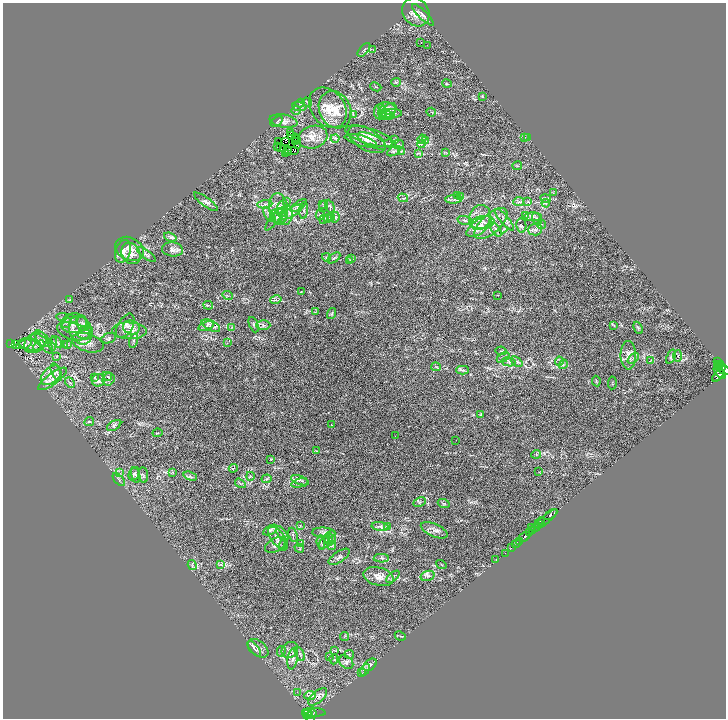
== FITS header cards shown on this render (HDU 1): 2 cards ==
NAXIS1  =                 1447
NAXIS2  =                 1432

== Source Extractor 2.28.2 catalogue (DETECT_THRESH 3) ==
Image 1447 x 1432 px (HDU 1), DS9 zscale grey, zoomed out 1/2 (1 PNG px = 2 x 2 image px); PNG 728 x 720 px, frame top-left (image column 2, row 1431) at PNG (3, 3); each listed source drawn as its Kron ellipse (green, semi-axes under 4 px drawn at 4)
Background 0.476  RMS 0.032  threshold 0.0952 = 3 sigma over >= 5 px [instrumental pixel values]
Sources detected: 317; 42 cannot appear on this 1/2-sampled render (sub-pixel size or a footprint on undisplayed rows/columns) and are neither listed nor drawn; the other 275 listed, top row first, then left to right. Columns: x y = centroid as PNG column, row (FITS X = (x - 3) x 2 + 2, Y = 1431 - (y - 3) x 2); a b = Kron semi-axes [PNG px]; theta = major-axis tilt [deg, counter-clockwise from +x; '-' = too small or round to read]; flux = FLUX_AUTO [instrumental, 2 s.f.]
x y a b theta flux
416 12 15 12 -53 46
423 15 14 4 -44 23
421 42 2 1 - 34
427 45 2 1 - 1.2
364 50 8 4 49 9.1
373 50 4 2 - 4.5
396 82 5 4 - 7.4
447 84 5 2 - 4.7
376 87 6 2 -23 4.9
482 96 4 2 - 3.6
307 102 5 2 - 4.2
300 103 4 4 - 7.6
299 107 7 3 -8 10
328 108 22 16 -52 120
387 108 9 6 -15 26
296 110 5 3 - 7
335 110 19 15 -65 120
389 110 8 6 45 27
380 111 8 6 87 22
431 112 5 2 - 4.3
383 113 6 3 88 11
391 113 11 4 1 26
353 115 3 2 - 4.8
386 115 8 3 -11 14
283 121 14 6 -9 36
277 122 7 2 35 7.8
290 133 2 1 - 20
292 136 2 1 - 4.5
369 136 25 8 -17 63
313 137 14 11 16 66
524 137 3 2 - 3.8
527 137 3 2 - 2.9
295 138 3 2 - 3.1
335 138 4 3 - 8.5
367 139 20 10 -30 81
422 139 5 2 - 6.1
296 140 2 1 - 1.5
394 140 4 2 - 4.6
278 141 2 1 - 3.2
361 141 16 5 -15 32
372 141 15 6 -25 50
425 141 3 3 - 7.4
286 142 2 1 - 2.7
295 142 3 1 - 0.026
390 143 6 4 -13 9.7
398 144 6 2 17 5.1
421 144 4 3 - 7.2
297 145 3 1 - 0.87
278 147 2 1 - 5.3
280 147 2 1 - 0.51
284 148 2 1 - 2.1
288 149 2 1 - 2.3
287 151 2 1 - 3.6
294 151 2 1 - 1.8
394 151 7 3 31 12
401 151 4 2 - 4.5
446 152 4 2 - 4.7
419 153 4 3 - 6.7
286 154 2 1 - 4.6
517 166 5 2 - 4.7
553 193 3 2 - 4.3
457 196 3 2 - 2.1
461 197 3 2 - 3.8
403 198 5 2 - 5.6
454 199 8 3 4 12
546 199 5 3 - 9.1
286 201 3 2 - 2.8
206 202 14 4 -36 21
519 202 5 3 - 11
527 202 4 2 - 4.7
546 203 4 3 - 6.1
265 204 7 4 8 15
323 204 3 2 - 3.9
299 206 9 3 35 12
324 206 6 3 72 7.8
330 206 7 2 -64 7.2
279 208 15 9 -83 74
281 208 6 4 84 15
304 210 8 4 85 15
282 212 5 4 - 13
292 212 12 4 31 31
269 215 8 2 -53 11
286 215 10 6 79 33
320 215 5 3 - 6.2
526 215 3 2 - 4.6
279 216 8 7 - 38
335 217 5 4 - 11
480 217 13 10 68 77
533 217 9 2 0 12
328 218 4 3 - 7
331 218 4 3 - 7.1
274 219 14 3 52 19
324 219 5 3 - 8.3
537 219 6 3 -57 12
504 220 13 4 -49 26
465 221 7 3 -17 10
483 222 12 6 7 50
491 224 20 9 42 100
542 224 4 3 - 6.5
521 225 7 5 -81 14
479 227 15 7 36 64
503 229 4 3 - 8.7
496 230 8 3 -54 14
535 230 7 6 - 23
170 237 6 4 -19 12
130 249 15 11 -29 62
172 249 10 7 -5 30
123 251 11 7 73 47
131 253 11 9 -62 50
146 254 11 4 -36 15
326 257 4 4 - 7.3
334 258 7 3 35 9.3
352 259 3 3 - 5.5
350 260 3 2 - 4.8
301 292 3 2 - 2.3
227 295 5 2 - 6.5
498 295 3 2 - 2.4
70 300 4 3 - 4.8
276 300 5 3 - 12
208 305 5 2 - 6.2
316 312 3 2 - 3.5
332 314 6 3 72 6.9
67 318 10 2 -11 15
66 323 6 3 51 9.6
74 323 13 10 4 63
83 324 7 5 -62 25
254 325 8 3 -67 10
263 325 7 4 0 18
125 326 13 7 59 36
206 326 8 4 18 19
211 326 10 5 -26 25
614 326 4 3 - 4
131 327 8 7 - 38
232 327 4 3 - 5.5
638 328 6 2 -65 6.7
80 330 15 11 -67 89
74 331 17 8 -14 54
129 331 17 8 -2 64
85 332 8 6 27 27
108 338 8 5 19 11
40 340 10 4 -31 24
134 340 7 3 74 11
35 342 12 9 40 55
44 342 13 5 -57 25
57 342 7 3 -48 12
88 343 16 9 -17 52
227 343 2 2 - 2.7
10 344 4 1 - 43
24 344 8 4 17 16
30 344 12 6 -11 34
53 344 7 2 87 6.6
15 345 3 2 - 2.9
65 345 3 2 - 3
68 345 3 2 - 3.5
39 346 6 4 42 14
501 351 5 3 - 8.2
628 355 14 7 -89 43
57 356 3 3 - 2.7
678 356 6 2 89 6.8
671 357 7 2 67 8.7
503 358 7 3 32 12
633 358 6 3 44 11
559 361 4 3 - 6.8
650 361 3 2 - 3.9
718 361 2 1 - 28
509 362 7 4 -13 17
517 362 7 2 -41 8.9
563 364 5 2 - 6.1
720 364 3 2 - 110
718 365 2 2 - 120
436 367 5 3 - 6.7
722 367 3 2 - 300
462 370 6 3 -1 9.8
723 370 8 3 -25 1100
56 372 9 4 -65 22
720 372 8 3 -51 670
51 375 12 7 42 55
107 376 5 3 - 10
718 376 7 4 51 970
95 378 3 3 - 19
52 379 17 5 37 49
108 379 6 6 - 15
98 380 6 6 - 20
596 381 5 2 - 4.8
70 383 6 3 -46 9
612 383 6 1 85 2.7
481 414 4 3 - 4.9
89 421 5 2 - 6.5
114 425 8 4 31 13
331 425 2 1 - 2.2
157 433 5 2 - 4.9
395 436 2 1 - 3.8
456 440 2 1 - 4.8
317 451 3 2 - 3.3
536 454 5 4 - 7.8
271 459 4 3 - 4.1
233 468 4 2 - 4.2
539 472 3 2 - 3
119 473 3 2 - 5.2
173 473 3 2 - 3.9
134 474 7 5 64 16
136 475 8 3 -77 13
143 475 8 4 -85 12
190 476 7 4 -19 12
250 476 4 3 - 5.6
267 479 5 3 - 6.9
119 480 8 2 -49 7.3
300 480 9 3 -19 15
240 483 6 3 -32 8.1
299 483 8 2 13 11
420 502 6 1 24 3.9
444 504 6 3 -20 6.5
550 515 7 3 33 300
546 519 15 2 39 190
541 522 4 2 - 140
538 524 4 2 - 130
300 525 3 2 - 3.4
380 527 8 4 -8 17
388 527 3 2 - 4.6
531 527 3 1 - 59
536 527 5 3 - 170
270 530 8 3 29 12
434 530 14 6 -23 32
532 530 2 2 - 700
529 532 4 3 - 300
324 533 11 5 -4 26
282 534 9 3 -55 11
293 535 7 3 -71 10
332 537 6 4 86 17
524 537 6 3 30 860
277 538 13 7 -52 39
329 539 6 4 -79 15
519 541 2 2 - 150
321 542 7 3 -85 9.7
324 542 8 3 61 12
301 543 3 2 - 3.2
516 543 5 2 - 300
275 545 11 6 29 22
284 545 6 3 68 7.2
332 546 4 3 - 6.8
511 547 4 2 - 63
299 548 5 2 - 6.3
505 553 2 1 - 29
339 557 12 5 34 19
381 558 7 4 1 13
496 559 2 1 - 1.6
192 565 5 3 - 8.6
221 565 4 3 - 7.2
441 565 5 2 - 4
427 576 7 5 18 20
379 577 15 9 -14 49
393 577 8 3 41 11
344 636 5 2 - 4.4
400 636 5 2 - 5.5
258 648 12 7 -37 31
254 649 9 3 -53 15
290 650 9 7 40 28
281 651 5 2 - 5.3
335 651 3 2 - 3.3
300 654 7 2 -62 9.8
349 654 5 3 - 6.4
330 656 3 2 - 5.1
292 659 10 5 81 26
334 659 5 2 - 4.3
346 662 8 5 -41 20
370 665 7 5 39 14
365 670 6 3 56 11
361 673 4 2 - 4.4
297 692 2 2 - 2.9
310 695 6 4 4 14
318 697 11 5 41 35
315 712 11 3 -5 97
312 713 4 2 - 91
308 714 5 2 - 180
309 716 7 2 -46 140
At the frame edge (FLAGS 8, measured only in part): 1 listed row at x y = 723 370
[42 sub-pixel or undisplayed-footprint detections neither listed nor drawn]